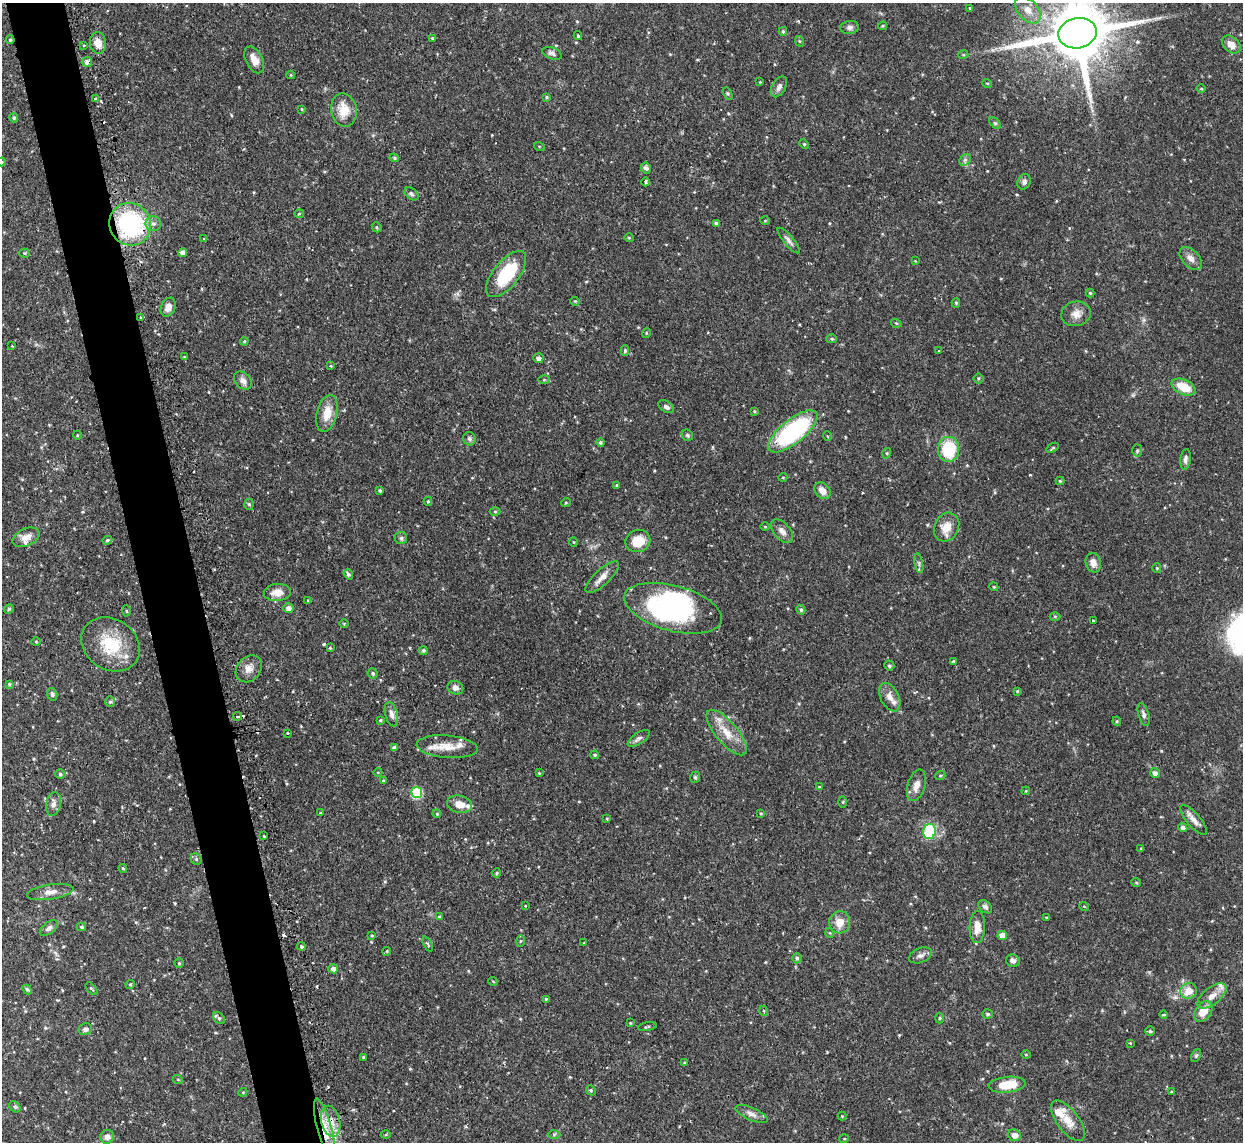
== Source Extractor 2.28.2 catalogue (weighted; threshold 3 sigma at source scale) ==
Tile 11 of 4 x 4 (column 3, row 3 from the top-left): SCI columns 2487-3727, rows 1283-2422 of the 5000 x 4970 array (HDU 1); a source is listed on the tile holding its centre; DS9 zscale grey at full resolution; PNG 1245 x 1144 px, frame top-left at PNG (2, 3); each listed source drawn as its Kron ellipse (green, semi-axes under 4 px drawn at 4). Shown black and unused: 5% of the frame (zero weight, under 2 of 3 exposures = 2% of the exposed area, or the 3 px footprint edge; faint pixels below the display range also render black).
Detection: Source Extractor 2.28.2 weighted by HDU 2 'WHT'; one run over the whole footprint, this tile lists its part. Background 0.0761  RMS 0.0042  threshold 0.019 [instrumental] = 3 sigma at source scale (4.5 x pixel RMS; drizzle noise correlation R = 1.50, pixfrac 1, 0.05/0.05 arcsec/px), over >= 5 px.
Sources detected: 248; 2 inside a brighter object's white glare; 7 cosmic-ray / hot-pixel residue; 1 long thin detection or spike segment (spike, bleed or trail) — neither listed nor drawn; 6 inside a brighter listed object's ellipse — not listed separately; the other 232 listed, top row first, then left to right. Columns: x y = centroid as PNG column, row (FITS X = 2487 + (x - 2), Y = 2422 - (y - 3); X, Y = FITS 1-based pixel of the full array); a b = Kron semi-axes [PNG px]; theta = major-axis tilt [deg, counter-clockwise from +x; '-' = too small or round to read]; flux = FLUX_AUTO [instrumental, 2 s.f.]
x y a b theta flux
970 8 4 4 - 0.42
1028 10 16 10 -49 4.3
883 26 4 3 - 0.5
850 27 9 6 7 1.4
783 31 4 3 - 0.63
1077 33 19 15 11 3700
578 36 4 3 - 0.48
432 38 4 3 - 0.51
10 40 4 3 - 0.58
799 41 5 3 - 0.42
98 43 11 8 -84 4.5
1231 44 10 7 -42 3.4
84 45 3 3 - 1.2
552 53 10 5 -20 1.5
963 55 5 3 - 0.4
254 60 14 8 -63 4.1
87 62 5 5 - 1.5
291 75 4 4 - 0.42
760 82 3 3 - 0.34
987 83 5 3 - 0.33
779 87 11 6 60 1.8
1201 89 4 3 - 0.39
728 94 6 4 -59 0.56
546 97 4 4 - 0.5
95 98 3 3 - 0.57
302 109 4 3 - 0.41
344 110 17 12 -79 7.4
14 118 4 4 - 0.67
995 123 7 4 -45 0.66
804 144 5 3 - 0.48
539 146 5 3 - 0.38
394 158 5 4 - 0.61
965 160 6 5 - 0.82
2 162 4 3 - 0.32
646 168 5 5 - 1.2
646 182 4 3 - 0.93
1024 182 8 6 67 1.4
411 194 8 5 -40 0.91
299 213 5 3 - 0.4
765 221 5 3 - 0.36
153 223 7 7 - 1.6
716 223 4 3 - 0.91
130 224 22 20 -58 51
377 227 5 4 - 0.6
629 238 5 3 - 0.33
204 239 3 3 - 0.35
789 240 16 5 -50 1.7
24 253 5 4 - 0.5
183 253 4 4 - 2.7
1191 258 14 8 -47 2.7
915 261 3 3 - 0.28
506 274 28 13 51 23
1090 293 4 4 - 0.48
575 301 4 4 - 0.47
956 303 5 4 - 0.58
168 307 10 7 66 2.9
1076 314 15 12 14 3.6
141 317 4 3 - 0.92
896 323 5 3 - 0.38
646 333 5 3 - 0.36
832 339 5 4 - 0.67
244 341 4 3 - 0.49
12 346 3 3 - 0.32
939 350 3 3 - 0.41
625 351 5 4 - 0.7
184 357 4 3 - 0.33
538 358 5 5 - 1.3
331 366 3 3 - 0.41
978 378 5 5 - 0.64
243 380 10 7 -49 2
544 380 5 3 - 0.45
1184 387 13 7 -24 8.9
666 407 9 5 -31 1.3
754 411 4 3 - 0.45
327 413 19 10 76 6.6
793 431 30 12 39 57
77 435 4 3 - 0.35
687 435 6 5 - 0.81
827 436 5 3 - 0.39
469 439 7 6 - 0.96
601 442 4 4 - 0.66
1053 448 7 3 33 0.56
949 449 12 10 85 20
1137 451 6 5 - 0.71
887 453 5 3 - 0.41
1185 459 10 5 83 1.4
783 477 4 3 - 0.31
1060 481 4 4 - 0.49
617 485 3 3 - 0.54
380 491 3 3 - 0.71
822 491 9 7 -49 3.5
428 501 4 4 - 0.55
566 502 5 3 - 0.37
249 504 5 4 - 0.69
495 511 5 3 - 0.39
765 527 4 3 - 0.34
947 527 15 12 62 5.7
782 531 14 8 -49 2.4
26 537 14 8 25 3.4
401 538 6 6 - 0.87
107 540 5 4 - 0.54
638 541 12 11 - 7.8
574 542 4 3 - 0.34
919 563 10 3 -79 0.71
1093 563 10 7 -76 2.9
1157 568 5 4 - 0.48
348 574 5 4 - 0.91
602 577 21 7 43 3.4
994 587 4 3 - 0.39
277 592 13 8 5 4.6
308 601 4 4 - 0.44
288 608 5 5 - 1.9
673 608 50 22 -15 61
9 609 5 4 - 0.62
801 610 5 4 - 0.78
126 611 5 3 - 0.48
1055 616 5 3 - 0.43
1093 620 3 2 - 0.26
344 624 4 3 - 0.34
36 641 5 3 - 0.41
110 644 31 25 -33 18
330 648 4 3 - 0.46
423 650 4 4 - 0.73
953 662 3 3 - 0.69
889 666 5 5 - 0.79
249 669 15 11 50 3.6
373 673 5 5 - 0.67
9 684 4 4 - 0.53
455 688 8 6 -23 1.6
1017 691 3 3 - 0.35
52 694 6 5 - 0.99
890 697 15 9 -63 3.5
110 702 5 4 - 0.72
391 714 12 6 -75 2
1144 714 12 5 -73 1.2
238 716 4 3 - 1.2
380 720 4 3 - 0.6
1117 721 4 4 - 0.52
727 732 28 11 -50 8
288 733 3 2 - 0.53
639 738 12 5 34 1.5
447 747 30 11 -5 7.3
394 748 4 4 - 1.2
595 755 4 3 - 0.56
378 772 4 3 - 0.33
539 773 4 4 - 0.37
1155 773 5 5 - 1.7
60 774 5 5 - 0.76
940 776 5 3 - 0.4
695 777 6 4 70 0.63
383 781 4 3 - 0.53
916 785 16 8 73 3.2
819 787 4 3 - 0.38
1026 791 4 3 - 0.37
417 793 5 5 - 28
843 802 5 3 - 0.42
53 804 12 7 78 2
460 804 12 8 -13 4.3
320 813 4 3 - 0.45
761 813 4 3 - 0.36
437 814 4 3 - 0.39
607 819 3 3 - 0.39
1194 820 19 6 -49 3
1183 828 4 4 - 1.5
930 831 7 6 - 24
264 836 3 3 - 0.36
1141 849 4 3 - 0.46
196 859 6 5 - 0.78
123 868 4 3 - 0.6
497 873 4 4 - 0.48
1136 882 5 3 - 0.4
50 892 23 7 8 3.6
525 906 3 2 - 0.29
1084 906 5 3 - 0.32
985 907 8 5 -40 1.2
439 917 4 3 - 0.58
1046 918 3 2 - 0.35
840 922 11 10 - 5
81 927 4 4 - 0.72
977 927 16 7 88 4.4
49 928 10 5 39 1.4
830 933 5 3 - 0.38
372 935 4 3 - 0.44
1002 935 5 4 - 3.8
520 941 5 3 - 0.46
584 943 4 3 - 0.35
428 944 8 3 -63 0.71
301 946 4 3 - 1.5
387 951 4 3 - 0.38
920 955 12 7 20 1.7
797 958 5 4 - 0.92
1013 961 7 6 - 1.5
179 963 4 4 - 0.53
333 969 5 4 - 2
493 981 5 3 - 0.34
130 984 5 4 - 0.48
27 989 5 4 - 0.71
91 989 7 3 -49 0.54
1189 991 8 8 - 5.3
1212 996 17 8 38 4
546 999 4 4 - 0.63
764 1011 5 3 - 0.39
1203 1011 11 8 55 6
988 1014 5 4 - 0.79
1164 1015 4 2 - 0.53
219 1018 7 5 -45 0.88
940 1018 5 3 - 0.46
630 1023 4 3 - 0.32
647 1027 9 3 9 0.58
85 1029 7 6 - 1.4
1150 1031 4 4 - 0.58
1130 1043 4 4 - 0.33
1026 1055 4 3 - 0.36
1196 1056 7 4 63 0.71
363 1057 4 3 - 0.33
684 1063 4 3 - 0.43
178 1080 5 3 - 0.33
1007 1085 18 8 6 9.7
591 1090 5 4 - 0.65
243 1092 4 3 - 0.39
1171 1092 3 3 - 1.4
15 1107 6 5 - 0.64
751 1114 17 6 -24 2.2
842 1116 4 4 - 0.35
331 1121 16 9 -77 5.6
1068 1121 24 11 -53 5.6
325 1130 32 7 -75 9.1
386 1134 5 3 - 0.45
554 1134 6 4 1 0.56
1014 1135 6 5 - 2.7
107 1137 7 6 - 1.8
844 1139 5 3 - 0.34
Overlapping masked pixels (flux is a lower limit): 4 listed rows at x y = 87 62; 130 224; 331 1121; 325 1130
Isophote crosses this tile's border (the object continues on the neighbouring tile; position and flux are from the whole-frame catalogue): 2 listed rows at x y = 1077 33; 2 162
Unlisted compact peaks at least as high as the median listed source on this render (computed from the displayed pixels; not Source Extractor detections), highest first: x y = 1030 475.